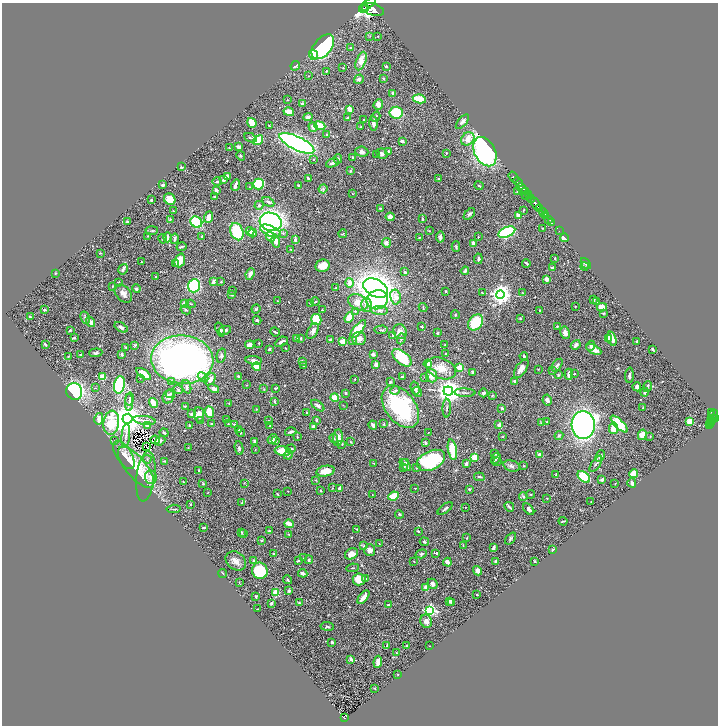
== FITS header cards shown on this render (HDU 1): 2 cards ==
NAXIS1  =                 1432
NAXIS2  =                 1447

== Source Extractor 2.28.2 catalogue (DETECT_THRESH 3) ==
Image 1432 x 1447 px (HDU 1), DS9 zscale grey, zoomed out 1/2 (1 PNG px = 2 x 2 image px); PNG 720 x 728 px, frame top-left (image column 1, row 1446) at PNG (2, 3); each listed source drawn as its Kron ellipse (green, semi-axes under 4 px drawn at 4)
Background 1.02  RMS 0.033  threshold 0.0982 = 3 sigma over >= 5 px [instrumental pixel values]
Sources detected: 588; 47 cannot appear on this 1/2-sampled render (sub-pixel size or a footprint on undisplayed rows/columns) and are neither listed nor drawn; of the other 541, the 500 brightest by FLUX_AUTO listed and drawn (41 fainter detections omitted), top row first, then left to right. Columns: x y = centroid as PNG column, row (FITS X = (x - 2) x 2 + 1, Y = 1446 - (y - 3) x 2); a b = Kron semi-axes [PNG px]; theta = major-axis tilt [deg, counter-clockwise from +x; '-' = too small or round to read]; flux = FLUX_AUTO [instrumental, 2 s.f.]
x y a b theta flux
367 5 10 3 38 3300
363 9 4 2 - 590
366 9 2 2 - 600
373 10 11 6 -16 5700
370 36 3 2 - 3.1
378 36 2 2 - 3.2
323 47 14 8 50 840
351 48 3 3 - 5
313 55 5 4 - 31
361 61 9 4 70 70
295 66 5 2 - 13
386 66 2 2 - 16
343 68 2 2 - 3
326 71 3 3 - 7
308 76 2 2 - 3.5
383 78 3 2 - 5.9
359 79 5 4 - 17
393 93 3 2 - 14
419 99 6 4 -9 140
287 100 2 2 - 2.9
302 104 3 3 - 18
378 105 5 4 - 33
349 109 4 2 - 61
289 112 5 3 - 56
396 113 6 6 - 180
308 117 5 3 - 25
376 117 5 3 - 6.5
348 118 3 2 - 10
364 120 2 2 - 6.2
462 122 9 4 49 19
252 123 5 3 - 150
373 123 7 3 -84 30
269 126 2 2 - 8.4
320 126 6 3 -21 180
313 127 5 4 - 28
360 127 2 2 - 5.9
327 135 4 3 - 13
251 138 6 3 -24 8.8
468 139 7 6 - 57
258 140 5 4 - 140
402 141 3 3 - 18
297 143 19 6 -26 2500
239 147 3 2 - 22
229 148 3 1 - 4.9
388 151 4 3 - 8
362 152 6 5 - 19
485 152 16 10 -62 1300
446 153 3 2 - 3.1
377 154 3 2 - 3.3
382 154 6 5 - 20
241 156 5 3 - 5.5
353 158 4 2 - 9
314 159 2 2 - 5.4
338 159 4 3 - 11
332 163 7 3 20 20
181 167 3 2 - 7.3
350 171 3 3 - 11
227 176 2 2 - 35
513 177 6 2 -53 1400
308 178 4 2 - 9.5
438 179 3 3 - 7.4
223 180 4 3 - 15
217 182 4 2 - 5.9
518 182 5 2 - 1200
258 184 5 5 - 260
163 185 3 3 - 17
235 185 5 2 - 23
298 185 2 2 - 5.6
479 186 4 2 - 7.6
249 187 3 2 - 3
522 188 6 3 -52 800
323 189 4 3 - 7.3
216 190 4 3 - 15
517 191 3 2 - 3.4
525 191 3 2 - 590
352 194 2 2 - 2.5
526 195 4 2 - 130
529 195 4 1 - 340
215 197 3 2 - 8.2
170 199 6 5 - 57
531 199 4 3 - 850
151 200 4 3 - 6.9
268 202 6 3 -27 13
536 204 6 3 -58 2700
259 205 4 4 - 16
380 208 4 3 - 6.2
540 208 3 2 - 690
523 210 2 2 - 4.9
173 211 2 2 - 3.3
542 211 3 2 - 780
544 213 2 2 - 580
469 214 7 4 44 15
519 215 3 2 - 120
546 216 3 2 - 240
209 217 6 3 68 66
390 217 4 4 - 36
170 219 3 3 - 5.5
422 219 3 2 - 5.9
549 219 2 2 - 250
127 222 2 2 - 8.5
196 222 6 5 - 280
271 222 11 9 -17 1500
552 223 2 1 - 20
542 228 2 2 - 2.6
152 231 6 2 3 6
250 231 4 3 - 14
270 231 11 5 -23 110
429 231 3 2 - 2.8
559 231 3 1 - 26
237 232 9 6 -68 250
507 232 9 5 23 560
253 233 4 3 - 17
283 233 4 4 - 8.9
343 234 4 2 - 3.8
148 236 3 2 - 4.5
202 236 3 2 - 6.6
167 237 5 3 - 21
270 237 5 4 - 76
440 237 5 3 - 21
478 237 2 2 - 4.6
419 238 3 2 - 4.4
564 238 4 3 - 26
163 239 5 3 - 6
175 239 5 2 - 14
295 240 4 3 - 22
276 241 6 4 -76 40
386 243 5 4 - 14
473 243 3 3 - 27
181 247 5 2 - 8.9
456 247 5 3 - 8.4
291 249 3 2 - 4.2
100 253 3 2 - 3.5
555 258 3 2 - 5.3
478 259 5 3 - 11
180 260 7 5 69 84
141 262 2 2 - 6.2
526 263 4 2 - 7.4
175 264 3 3 - 9.5
586 264 6 3 -50 15
323 266 7 6 - 64
585 266 4 2 - 5
552 267 4 2 - 7.3
123 269 5 3 - 24
465 271 4 3 - 15
405 272 2 2 - 25
55 273 3 2 - 4.7
250 274 6 3 67 28
156 277 2 2 - 11
546 279 4 3 - 30
214 281 4 3 - 25
118 282 3 2 - 3.7
221 282 3 2 - 5.4
350 283 5 3 - 38
113 286 2 2 - 4.5
194 286 6 6 - 460
335 288 3 2 - 2.8
376 288 13 8 -30 6400
136 289 4 3 - 12
232 290 3 2 - 2.7
446 291 3 3 - 6.2
482 293 4 2 - 4.4
522 293 4 2 - 3.9
123 294 10 7 -48 32
500 294 4 4 - 4100
232 295 4 3 - 9.7
396 297 7 5 -80 44
377 300 11 9 22 350
593 300 2 2 - 17
278 301 3 2 - 3.3
315 302 4 2 - 4.2
358 302 10 7 -27 69
596 302 3 3 - 5.1
184 303 3 3 - 26
310 303 3 2 - 3.9
191 304 5 2 - 5
367 305 7 5 88 36
575 306 2 2 - 2.7
423 307 5 2 - 5.3
602 307 5 4 - 53
256 309 4 4 - 9
44 310 3 2 - 9
186 310 5 3 - 8
322 310 2 2 - 5.4
539 310 3 2 - 3.4
355 311 3 3 - 4.2
379 311 8 4 -3 22
604 313 4 2 - 4.3
455 315 4 3 - 5.2
30 316 3 2 - 8.5
85 318 6 4 -62 12
349 318 5 3 - 97
520 318 4 2 - 4.9
257 320 4 3 - 13
316 320 5 5 - 180
91 322 5 4 - 23
476 322 9 6 50 250
422 326 3 2 - 5.2
557 326 4 2 - 3.7
121 327 7 4 -33 16
358 329 11 4 49 160
70 330 3 2 - 7.8
220 330 7 3 -69 11
225 330 6 3 12 18
381 330 7 2 3 4.5
313 331 8 5 60 26
275 332 5 2 - 8.3
400 332 7 6 - 37
437 333 3 3 - 6
565 333 6 4 -80 28
393 336 4 3 - 12
74 338 3 2 - 7
359 338 7 6 - 32
608 338 4 3 - 29
297 339 4 3 - 16
301 339 3 3 - 5.8
401 339 5 3 - 8.9
612 339 7 4 -72 44
330 340 3 2 - 16
352 340 4 3 - 7.6
343 341 3 3 - 120
637 341 3 2 - 6.7
281 342 7 3 30 22
259 343 2 2 - 4.1
45 344 3 2 - 8.7
135 345 3 2 - 7.4
250 345 5 4 - 39
445 345 2 1 - 3.3
576 345 5 3 - 19
591 346 5 3 - 9.2
126 347 3 2 - 6.4
285 348 2 1 - 2.8
269 349 2 2 - 12
594 349 8 4 -27 46
653 349 4 2 - 13
96 353 6 3 5 12
122 354 4 3 - 9.6
373 354 2 2 - 45
445 354 2 2 - 4.5
81 355 3 2 - 9
221 356 7 4 76 15
524 356 4 3 - 10
68 357 3 3 - 3.8
402 358 11 6 -39 270
182 360 31 24 -5 2900
254 360 8 3 -7 19
302 361 4 3 - 17
376 364 4 4 - 17
428 364 4 4 - 23
304 365 3 2 - 6.7
557 365 7 3 54 13
256 367 4 4 - 110
441 368 15 10 -22 94
460 368 3 2 - 200
521 368 11 5 58 35
538 369 3 2 - 2.6
553 371 4 3 - 6.8
473 372 2 2 - 41
144 374 9 4 -36 69
569 374 6 3 89 32
574 374 2 2 - 4.6
558 375 4 3 - 6.1
629 375 7 3 86 16
238 376 3 3 - 7.3
432 376 6 5 - 49
103 377 4 3 - 79
203 377 6 4 -41 18
402 377 4 2 - 9
425 377 3 2 - 3.3
140 378 2 2 - 3
210 379 7 5 57 33
355 379 2 2 - 8.3
172 381 4 3 - 6.8
515 381 4 2 - 12
390 382 4 3 - 5.9
119 385 9 5 79 420
247 385 2 2 - 2.6
187 387 7 4 -71 12
637 387 5 4 - 18
647 387 5 2 - 16
95 388 3 2 - 3.2
214 388 6 4 -30 19
275 388 3 2 - 5.4
415 388 6 4 -75 15
178 389 5 3 - 8.2
264 389 3 3 - 4.4
395 390 5 4 - 14
74 391 8 8 - 830
448 391 4 4 - 7400
417 392 5 4 - 15
645 392 4 3 - 13
345 393 2 2 - 7
465 393 10 2 -3 9.5
484 393 4 3 - 17
170 394 5 3 - 8.3
492 395 3 2 - 3.6
168 397 7 5 65 21
335 398 4 4 - 88
130 399 6 3 80 8.6
547 400 5 4 - 18
129 402 8 3 89 12
275 402 3 2 - 7.9
153 403 5 3 - 79
229 403 3 2 - 3.4
343 405 3 2 - 2.6
185 406 3 2 - 4.4
318 406 8 3 -38 14
400 407 24 15 -53 520
447 408 9 2 89 6.8
502 408 2 2 - 14
643 408 2 2 - 3.8
256 409 3 2 - 3
210 412 6 3 -66 120
307 412 2 2 - 3.9
711 412 3 2 - 160
191 414 3 3 - 8.8
199 415 8 5 -86 47
713 415 6 2 55 220
716 418 3 2 - 430
99 419 6 4 77 32
128 419 5 5 - 13000
226 419 3 2 - 4
713 419 3 1 - 270
144 420 11 2 -7 15
317 420 3 2 - 5.6
711 420 3 3 - 310
200 421 3 2 - 4.7
268 421 2 2 - 2.9
690 421 3 2 - 110
547 422 3 2 - 4.2
111 423 12 7 83 250
541 423 4 3 - 5.4
710 423 3 1 - 41
211 424 4 3 - 5.5
228 424 3 2 - 3.8
234 424 3 3 - 6.9
384 424 3 2 - 4.4
619 424 11 4 -44 240
710 424 2 1 - 29
147 425 4 2 - 12
269 425 2 2 - 2.5
373 425 4 3 - 24
499 425 4 3 - 17
583 425 14 11 -87 2400
190 426 3 2 - 15
314 426 4 3 - 25
613 428 6 4 81 71
239 430 4 2 - 5.4
241 432 4 2 - 4.1
291 432 5 2 - 17
164 433 4 2 - 10
428 433 2 1 - 2.5
642 435 5 4 - 46
126 436 12 3 84 25
559 436 4 3 - 9.8
650 436 3 2 - 3.5
297 437 3 2 - 3.6
503 437 2 2 - 3.6
334 438 4 3 - 7.5
338 438 8 5 84 41
272 439 5 4 - 15
155 440 4 3 - 18
115 441 3 2 - 5.2
160 441 5 3 - 13
276 441 3 2 - 7
255 442 4 3 - 16
351 442 3 2 - 4.7
425 443 3 2 - 7.6
342 444 3 2 - 4.1
146 447 2 1 - 3.1
188 448 3 2 - 3
239 448 7 4 -80 12
255 449 2 2 - 3.1
291 449 5 3 - 8.5
452 450 10 4 -79 220
283 451 8 4 -7 97
495 454 4 3 - 4.5
540 454 4 3 - 22
124 455 16 7 -58 45
288 455 5 3 - 11
600 456 6 4 66 18
474 457 3 2 - 180
147 459 4 3 - 8.7
496 459 6 3 60 19
431 460 15 9 25 620
164 461 4 3 - 3.9
498 461 2 2 - 2.6
373 463 2 2 - 3.2
405 463 4 4 - 11
466 463 4 3 - 16
596 464 9 2 56 11
405 465 7 3 -50 23
511 466 8 5 -17 19
524 466 4 2 - 3.8
136 467 25 10 -50 240
404 467 4 3 - 6
416 468 3 2 - 3.9
199 470 2 2 - 4.7
326 471 9 5 11 86
634 474 4 3 - 140
556 475 3 2 - 6.6
146 476 25 9 83 91
151 477 7 6 - 32
479 477 5 2 - 9.4
584 477 7 4 -39 290
316 480 3 2 - 3.5
602 480 3 3 - 13
183 481 2 1 - 3.1
244 483 2 2 - 3.1
615 483 2 1 - 2.8
632 483 4 3 - 18
203 484 3 3 - 5.1
333 488 3 2 - 3.9
340 488 3 2 - 29
415 488 3 2 - 3.6
469 489 3 3 - 5.7
321 490 4 2 - 3
288 491 2 1 - 2.8
208 492 2 1 - 2.8
277 494 4 2 - 6.8
531 494 4 3 - 5
372 495 2 1 - 2.7
393 496 5 4 - 120
523 496 4 3 - 6.7
547 498 3 2 - 4.1
242 502 4 3 - 5.9
591 502 2 2 - 4.9
191 504 2 2 - 15
465 507 2 2 - 3
509 507 5 2 - 11
174 509 7 3 4 6.7
445 509 9 2 37 11
529 509 7 4 -50 22
399 514 4 3 - 6.1
563 521 4 2 - 6.3
289 524 5 3 - 69
204 527 3 2 - 7.5
357 529 4 2 - 4.6
269 531 3 2 - 6.4
418 531 3 2 - 5
242 533 4 3 - 5.7
244 534 3 2 - 2.7
289 534 4 3 - 4.7
467 538 3 2 - 4.7
511 539 7 3 50 9.2
261 540 3 3 - 5.6
424 542 5 2 - 6.3
379 543 2 2 - 5
463 545 4 2 - 4.4
364 546 4 3 - 7.1
493 548 4 2 - 20
370 550 6 5 - 38
553 550 3 2 - 8.2
436 553 3 2 - 9.9
273 554 3 2 - 7.2
351 554 7 5 32 56
421 554 6 4 17 14
303 558 2 1 - 9.1
309 560 4 3 - 12
236 561 11 8 -37 39
254 561 3 2 - 14
298 561 2 2 - 7.2
414 561 3 2 - 2.7
496 561 3 3 - 24
535 561 3 2 - 5.8
447 562 4 3 - 47
352 568 6 2 6 4.6
260 571 8 7 - 280
478 571 5 3 - 34
223 573 5 2 - 5
303 573 4 3 - 31
359 579 6 6 - 110
365 579 3 3 - 22
287 580 4 2 - 6.8
239 583 3 2 - 2.6
433 584 5 4 - 24
426 588 4 3 - 51
289 591 3 3 - 9.7
276 592 4 4 - 80
477 594 3 2 - 4.7
256 596 3 2 - 9.1
363 597 8 3 51 48
450 601 4 4 - 17
452 602 3 2 - 7.8
271 603 3 2 - 13
299 603 4 3 - 6.1
388 605 3 2 - 6.3
258 609 4 2 - 5.4
430 610 4 3 - 1000
426 621 7 5 -67 36
327 626 6 3 -7 9.4
332 642 3 3 - 8.5
387 645 4 2 - 4.1
407 646 2 2 - 9.2
430 646 2 1 - 2.9
397 653 2 2 - 3.2
351 659 4 2 - 17
378 662 6 3 82 56
398 674 3 2 - 3.3
375 688 3 2 - 3
344 718 3 3 - 96
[41 fainter detections neither listed nor drawn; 47 sub-pixel or undisplayed-footprint detections neither listed nor drawn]